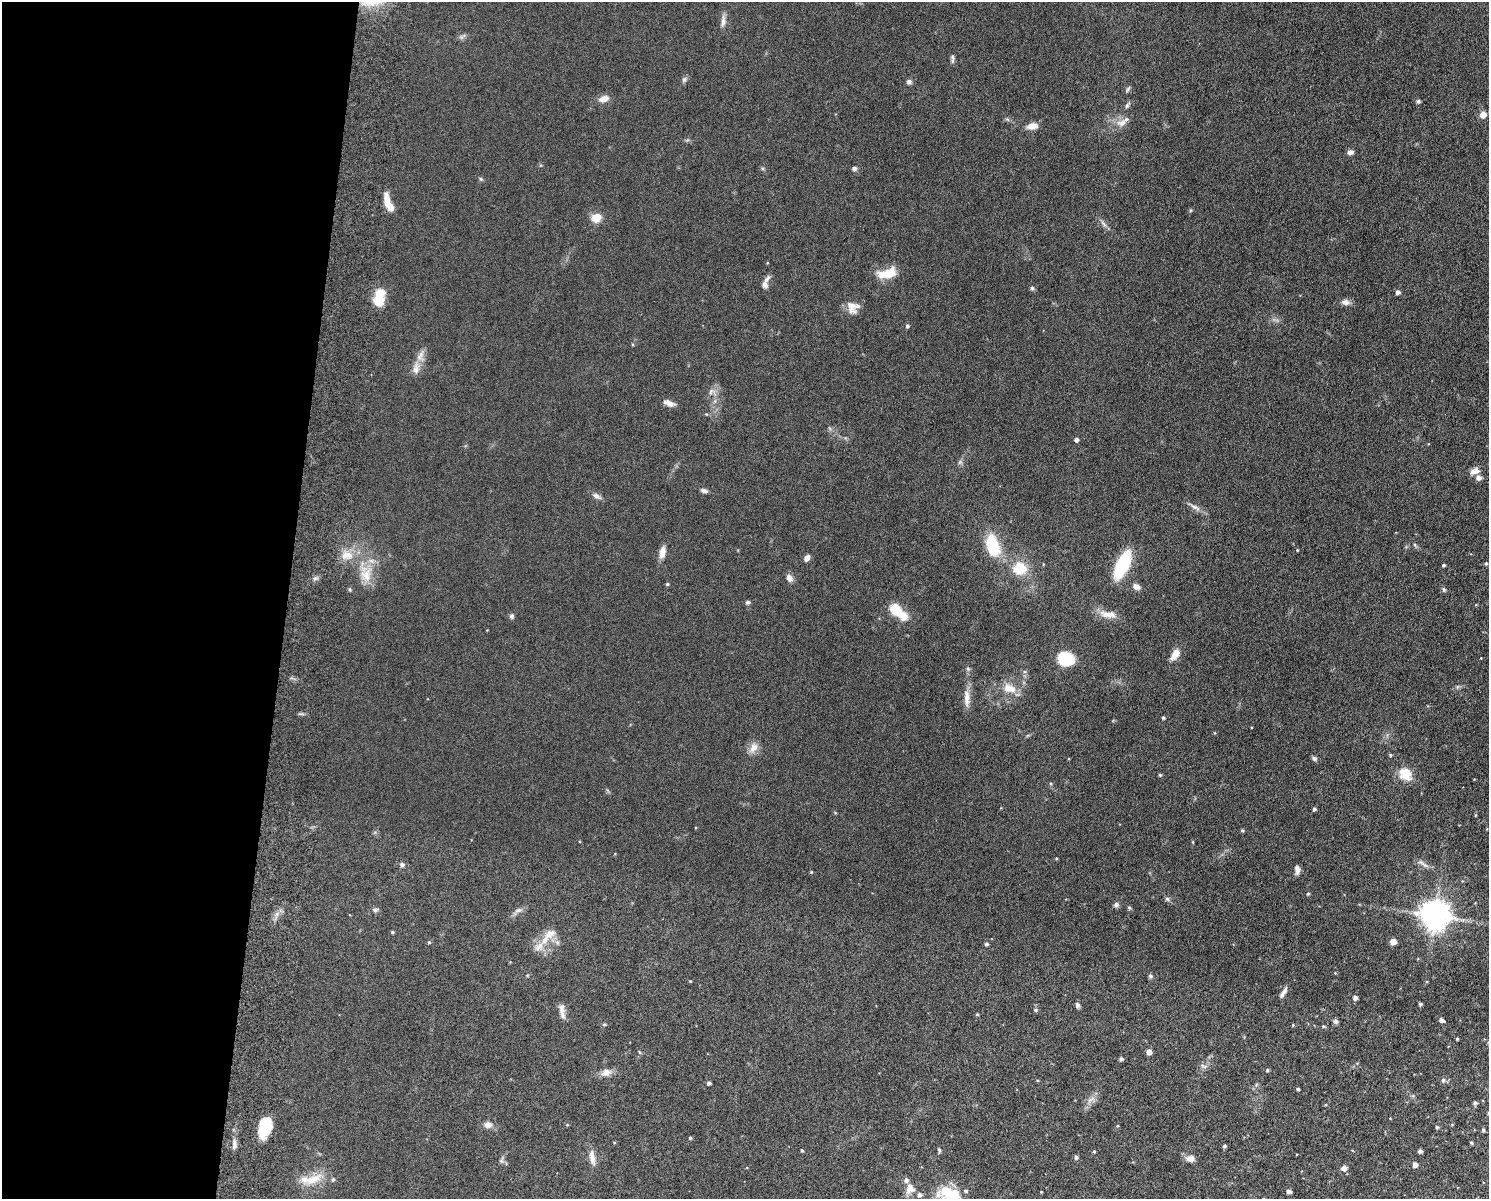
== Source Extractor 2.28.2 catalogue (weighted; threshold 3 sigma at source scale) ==
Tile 4 of 3 x 4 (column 1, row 2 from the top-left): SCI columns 175-1661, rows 2409-3605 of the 4926 x 4817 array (HDU 1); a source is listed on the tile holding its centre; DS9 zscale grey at full resolution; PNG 1491 x 1201 px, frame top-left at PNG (2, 2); no overlay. Shown black and unused: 19% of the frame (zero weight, under 6 of 12 exposures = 3% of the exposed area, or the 3 px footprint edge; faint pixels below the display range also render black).
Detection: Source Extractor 2.28.2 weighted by HDU 2 'WHT'; one run over the whole footprint, this tile lists its part. Background 0.0569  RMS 0.0042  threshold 0.0174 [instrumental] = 3 sigma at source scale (4.09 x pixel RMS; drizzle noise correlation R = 1.36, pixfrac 0.8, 0.05/0.05 arcsec/px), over >= 5 px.
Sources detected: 142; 2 inside a brighter object's white glare — not listed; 9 inside a brighter listed object's ellipse — not listed separately; the other 131 listed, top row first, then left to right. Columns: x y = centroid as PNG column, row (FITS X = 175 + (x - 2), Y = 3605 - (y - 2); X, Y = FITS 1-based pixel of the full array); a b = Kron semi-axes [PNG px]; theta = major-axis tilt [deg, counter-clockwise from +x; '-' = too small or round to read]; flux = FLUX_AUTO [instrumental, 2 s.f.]
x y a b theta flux
723 21 16 6 87 2
953 58 11 5 -87 0.94
684 79 8 6 69 0.87
909 82 6 6 - 1.1
1128 89 8 4 55 0.67
604 99 12 7 18 3.2
1418 101 6 5 - 0.64
1127 105 8 5 63 0.82
1483 115 7 6 - 2.9
1122 123 15 9 12 3.3
1032 126 13 7 7 3
1350 152 7 5 3 1.4
854 168 6 5 - 0.86
481 179 6 4 -71 0.48
387 200 17 6 -87 4.2
596 218 11 9 21 4.8
1104 224 11 5 -46 1.3
889 273 17 10 27 7.5
767 279 13 6 56 1.5
1032 288 5 5 - 0.61
1398 292 4 4 - 1.6
379 297 20 12 79 8.4
1345 302 11 8 -10 1.8
851 306 19 11 -65 3.8
907 326 5 5 - 0.6
416 369 17 9 83 3.1
711 391 10 5 64 1.3
669 403 13 6 -20 2.4
1076 440 4 4 - 1.2
960 462 6 5 - 0.74
1475 471 13 7 15 2.2
1479 478 7 7 - 1.7
704 491 9 5 -15 1.2
596 496 13 6 -30 1.6
1195 507 16 5 -30 2.1
1415 545 6 4 -71 0.49
993 546 23 13 -75 17
1297 550 4 3 - 0.29
662 552 15 7 79 2.8
347 555 18 10 5 4.8
807 558 6 5 - 2.2
1486 563 4 4 - 0.47
1122 565 23 9 65 29
1443 565 4 3 - 0.56
1020 569 13 12 - 11
366 575 19 16 77 7.3
789 578 10 7 -61 2
667 584 4 4 - 0.47
1136 587 8 7 - 1.9
350 589 6 4 -88 0.54
1444 590 5 5 - 0.77
748 602 6 5 - 0.72
895 609 8 7 - 13
1108 614 26 9 -7 4.1
512 616 6 5 - 0.93
903 616 13 11 -48 4.2
1175 654 15 8 60 3.5
1066 659 14 12 -16 15
1009 688 18 11 -15 5.5
967 698 26 7 -88 3.7
1163 718 4 4 - 0.66
753 748 15 10 61 3.1
1390 755 5 4 - 0.52
1314 758 7 5 -31 0.97
1405 774 18 15 -56 6.6
1160 775 5 4 - 0.45
1314 809 4 4 - 0.8
1242 830 4 4 - 0.47
1056 858 4 3 - 0.35
1423 864 21 4 -35 1.7
402 865 7 6 - 1
1297 870 9 5 -84 1.9
1308 894 4 4 - 0.52
1167 899 7 5 -44 0.8
1116 905 7 6 - 1.1
375 910 8 5 0 0.9
518 910 11 5 18 1.4
1434 915 9 9 - 580
392 932 4 3 - 0.57
549 934 17 11 31 4.5
429 942 4 4 - 0.51
1393 942 5 5 - 4
986 944 4 4 - 0.77
539 946 14 8 50 2.9
1335 973 4 4 - 0.28
1150 976 6 5 - 0.83
690 981 4 3 - 0.32
1283 993 15 4 59 1.5
1355 998 4 4 - 1.4
1420 1004 4 3 - 0.74
1077 1005 7 5 -75 0.94
561 1009 15 8 -89 2.4
1035 1010 5 5 - 0.71
977 1014 5 3 - 0.35
1441 1020 5 4 - 1.3
1336 1021 7 5 -57 0.98
1293 1025 4 3 - 0.32
1323 1026 4 4 - 0.42
1457 1039 3 3 - 0.4
1149 1052 4 4 - 2.8
1121 1059 4 4 - 0.97
1204 1066 10 4 -23 0.8
1267 1070 4 3 - 0.47
606 1072 15 9 13 2.8
1443 1080 6 5 - 1
709 1083 3 3 - 1
1298 1089 3 3 - 0.59
1091 1099 14 4 30 1.6
1475 1103 4 4 - 0.91
488 1125 10 9 - 2.2
264 1127 18 12 82 12
1437 1127 4 4 - 0.6
1483 1130 4 4 - 0.65
690 1138 4 3 - 0.57
1471 1142 4 3 - 0.59
234 1145 11 6 87 1.5
1224 1146 4 4 - 0.78
802 1150 4 3 - 0.55
939 1150 6 4 -72 0.57
1420 1151 4 3 - 1.2
1094 1152 5 3 - 0.35
592 1157 22 7 -81 3.2
1076 1157 5 4 - 0.88
1190 1159 12 9 -2 2.1
1415 1165 4 4 - 2.1
1344 1168 5 5 - 2.7
333 1179 6 4 87 0.75
313 1180 29 11 27 7.2
910 1189 15 12 70 3.4
1289 1191 4 4 - 1.5
952 1196 34 16 -39 15
Isophote crosses this tile's border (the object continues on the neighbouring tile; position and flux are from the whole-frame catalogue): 1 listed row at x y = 952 1196